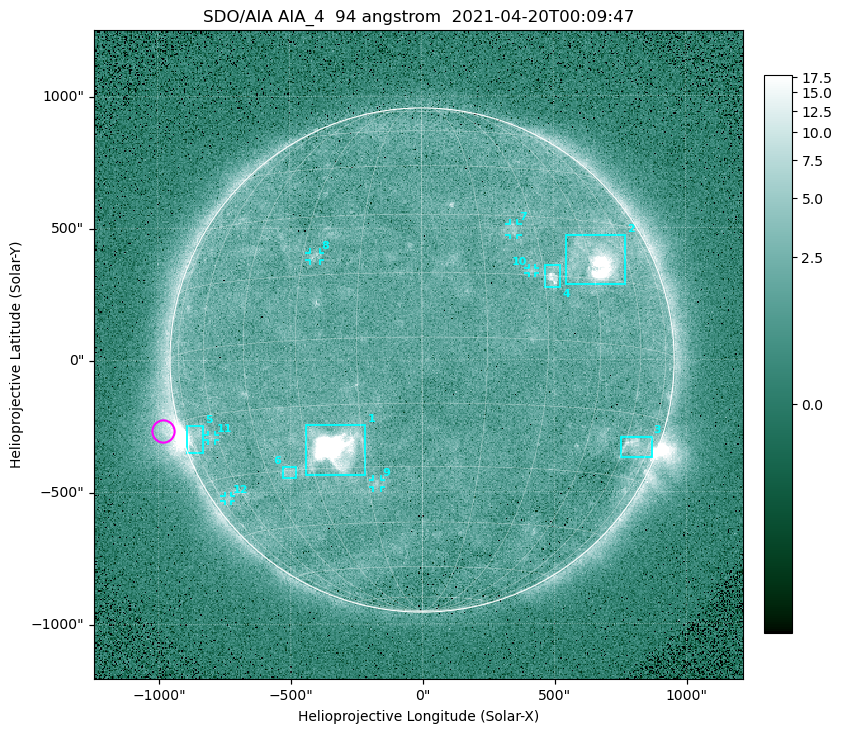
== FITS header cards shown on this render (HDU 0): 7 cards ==
TELESCOP= 'SDO/AIA '
INSTRUME= 'AIA_4   '
WAVELNTH=                   94
WAVEUNIT= 'angstrom'
DATE-OBS= '2021-04-20T00:09:47.12'
CTYPE1  = 'HPLN-TAN'
CTYPE2  = 'HPLT-TAN'

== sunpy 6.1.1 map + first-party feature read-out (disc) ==
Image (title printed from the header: SDO/AIA AIA_4  94 angstrom  2021-04-20T00:09:47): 512 x 512 px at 4.8 arcsec/px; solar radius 955 arcsec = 199 px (full disc in frame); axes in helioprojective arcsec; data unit not stated in the header (colour bar unlabelled)
Orientation: roll -0.138 deg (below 1 deg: not rotated)
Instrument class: DISC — disc imager (sunpy class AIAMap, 94 A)
Bright regions (active regions / flare kernels): reference = the median radial profile (limb darkening/brightening removed); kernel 5 px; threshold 5 sigma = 2.46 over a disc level ~1.76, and >= 1.15x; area >= 9 px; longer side >= 5 px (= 24 arcsec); searched inside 0.97 R_sun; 12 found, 12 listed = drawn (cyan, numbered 1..; 6 of them under ~33 arcsec drawn as corner ticks so the feature stays visible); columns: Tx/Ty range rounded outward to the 10 arcsec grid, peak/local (2 s.f.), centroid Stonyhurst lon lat
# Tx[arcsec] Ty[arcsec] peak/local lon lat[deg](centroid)
1 -440..-210 -440..-240 1018 -22 -25
2 540..770 280..470 47 +48 +20
3 750..870 -370..-290 4.6 +66 -22
4 460..530 270..360 6.2 +32 +15
5 -900..-830 -350..-250 6.8 -72 -19
6 -530..-480 -450..-400 2.9 -38 -30
7 330..370 470..520 2.8 +24 +26
8 -430..-380 380..410 2.9 -27 +20
9 -190..-160 -480..-450 3 -13 -34
10 400..430 330..350 2.8 +27 +16
11 -810..-780 -300..-280 2.7 -63 -20
12 -750..-720 -540..-510 2.4 -70 -35
Off-limb structures (1.02-1.3 R_sun): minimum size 50 px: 5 found; the strongest spans PA ~90..115 deg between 1.02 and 1.21 R_sun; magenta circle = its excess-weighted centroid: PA ~105 deg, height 1.06 R_sun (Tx ~-980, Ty ~-270 arcsec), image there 4.9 x the reference